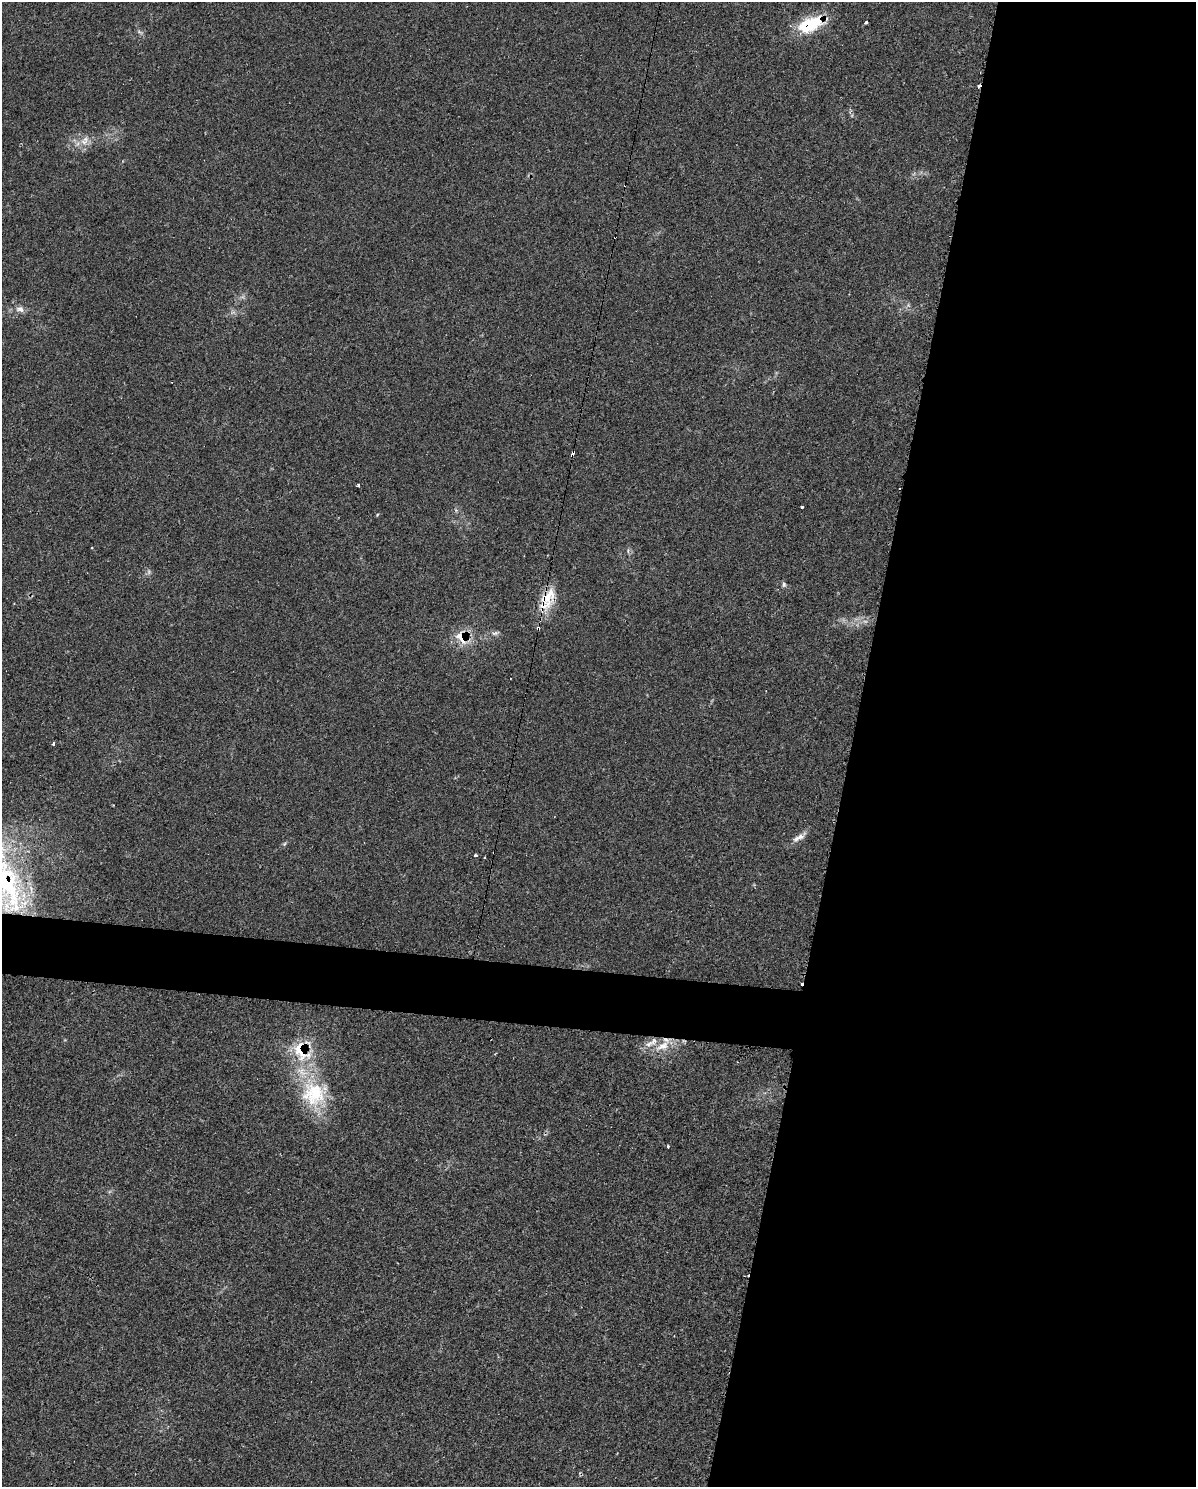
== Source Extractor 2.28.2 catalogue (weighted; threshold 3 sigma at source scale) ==
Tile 8 of 4 x 3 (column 4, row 2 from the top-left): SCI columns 3590-4783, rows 1725-3209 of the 4834 x 4855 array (HDU 1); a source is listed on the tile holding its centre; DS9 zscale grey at full resolution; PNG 1198 x 1489 px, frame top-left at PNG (2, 2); no overlay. Shown black and unused: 31% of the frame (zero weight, under 2 of 3 exposures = <1% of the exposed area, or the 3 px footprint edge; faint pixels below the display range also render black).
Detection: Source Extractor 2.28.2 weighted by HDU 2 'WHT'; one run over the whole footprint, this tile lists its part. Background 0.046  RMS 0.005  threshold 0.0226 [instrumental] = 3 sigma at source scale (4.5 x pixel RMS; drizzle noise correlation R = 1.50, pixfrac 1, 0.05/0.05 arcsec/px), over >= 5 px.
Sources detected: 30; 2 too faint to see at this stretch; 4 cosmic-ray / hot-pixel residue — not listed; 1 inside a brighter listed object's ellipse — not listed separately; the other 23 listed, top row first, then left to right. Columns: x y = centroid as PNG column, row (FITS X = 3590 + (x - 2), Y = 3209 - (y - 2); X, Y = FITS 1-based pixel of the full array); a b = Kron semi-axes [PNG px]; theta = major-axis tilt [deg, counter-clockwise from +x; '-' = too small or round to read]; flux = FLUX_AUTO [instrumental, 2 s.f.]
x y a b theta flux
866 22 3 3 - 0.96
810 24 33 16 25 22
978 86 4 3 - 1.1
85 139 11 8 -75 3.2
20 309 12 8 -12 2.9
573 453 4 3 - 3.6
358 485 4 3 - 1.1
802 507 4 3 - 0.82
628 551 6 4 -74 0.8
784 585 7 5 -76 1.1
548 597 31 18 69 14
538 628 4 3 - 4.5
495 633 12 4 18 1.5
462 637 20 14 -61 9.7
54 744 3 3 - 1.9
798 838 20 7 26 3.4
284 844 6 4 46 0.73
475 855 3 3 - 1.1
7 883 97 35 -71 96
663 1046 26 11 30 9.3
302 1050 30 22 -81 24
314 1094 40 34 -60 35
668 1146 3 3 - 0.66
Overlapping masked pixels (flux is a lower limit): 8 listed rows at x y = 810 24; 978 86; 573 453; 548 597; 538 628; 462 637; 7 883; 302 1050
Isophote crosses this tile's border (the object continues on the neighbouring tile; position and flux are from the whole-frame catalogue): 1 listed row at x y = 7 883